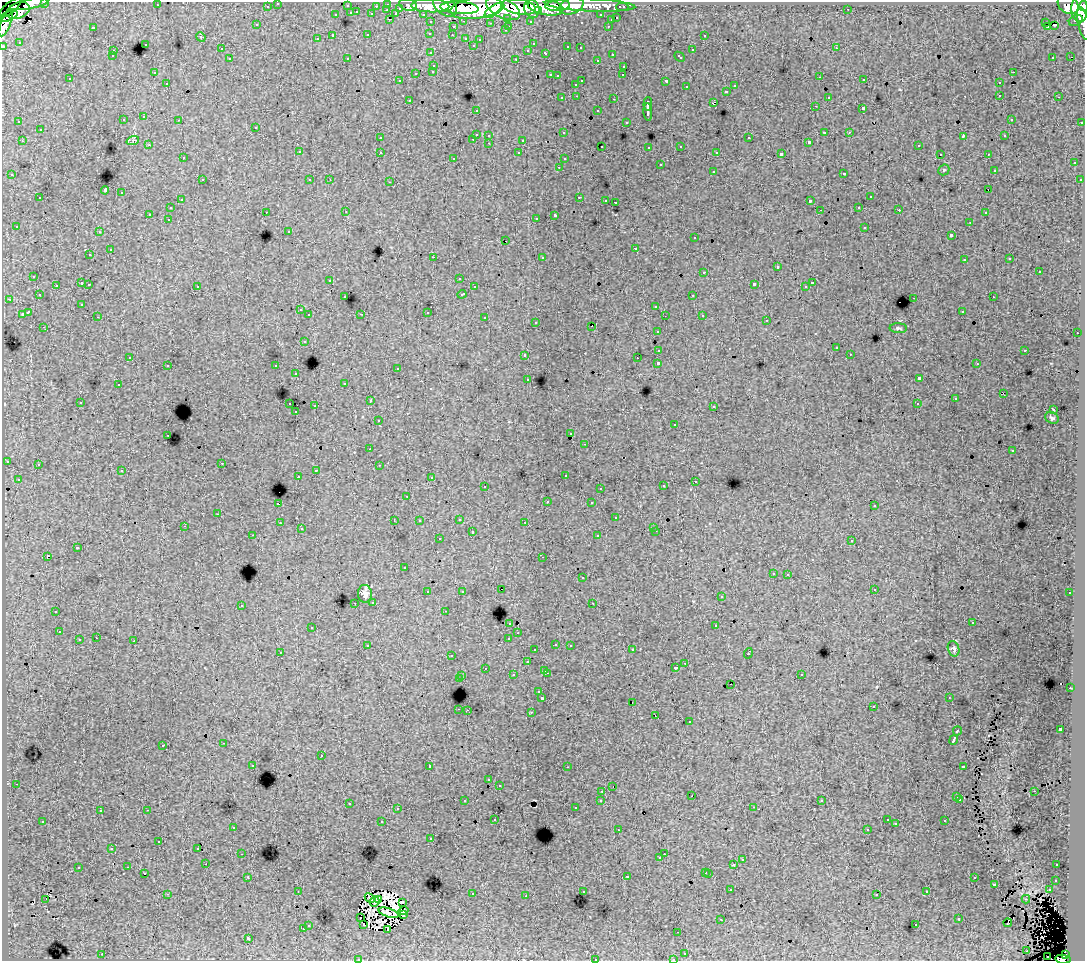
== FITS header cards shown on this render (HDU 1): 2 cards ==
NAXIS1  =                 1083
NAXIS2  =                  959

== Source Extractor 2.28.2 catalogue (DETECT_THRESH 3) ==
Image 1083 x 959 px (HDU 1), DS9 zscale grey, 1 PNG px = 1 image px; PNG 1087 x 963 px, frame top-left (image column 1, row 959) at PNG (2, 2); each listed source drawn as its Kron ellipse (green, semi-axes under 4 px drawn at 4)
Background 160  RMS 1.3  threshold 3.85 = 3 sigma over >= 5 px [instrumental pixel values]
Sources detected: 488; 5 with non-positive FLUX_AUTO (blend fragments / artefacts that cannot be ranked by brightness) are neither listed nor drawn; the other 483 listed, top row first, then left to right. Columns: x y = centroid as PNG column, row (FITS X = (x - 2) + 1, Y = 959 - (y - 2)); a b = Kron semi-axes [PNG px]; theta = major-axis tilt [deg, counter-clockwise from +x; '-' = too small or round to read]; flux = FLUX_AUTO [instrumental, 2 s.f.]
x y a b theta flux
45 2 3 2 - 4000
278 3 3 3 - 2100
29 4 19 5 11 94000
388 4 3 3 - 5800
157 5 2 2 - 53
408 5 9 6 -17 19000
590 5 45 6 -3 120000
1068 5 11 8 -33 120000
267 6 3 3 - 1700
347 6 3 3 - 980
376 6 3 2 - 1200
430 6 19 6 -2 230000
445 6 13 9 -37 210000
558 6 12 5 4 160000
571 6 12 7 19 110000
1084 6 5 3 - 73000
519 7 17 7 -10 340000
545 7 18 8 -11 320000
622 7 6 3 0 3700
10 8 14 5 40 48000
400 8 3 3 - 850
460 8 19 6 -4 330000
476 8 26 11 8 640000
503 8 18 9 -26 470000
532 9 9 7 -68 200000
848 9 2 2 - 42
1080 9 12 8 -86 340000
18 10 12 7 21 150000
387 10 3 2 - 330
494 10 11 5 35 150000
538 11 4 3 - 75000
357 12 3 2 - 340
351 13 3 3 - 1100
372 14 3 3 - 1200
396 14 4 3 - 1100
423 14 3 2 - 2300
336 15 3 3 - 500
601 15 3 3 - 2000
8 16 10 4 21 140000
508 18 3 3 - 1200
617 18 3 3 - 570
389 19 3 2 - 390
611 20 3 3 - 490
1076 20 7 5 26 12000
464 21 3 2 - 410
530 21 3 3 - 1700
431 22 3 3 - 2300
1046 22 3 2 - 80
6 23 14 5 68 190000
490 23 3 2 - 110
1084 24 17 5 -77 79000
257 25 3 3 - 230
1054 25 3 2 - 120
509 26 3 2 - 370
608 26 3 2 - 290
93 27 3 2 - 800
453 27 3 3 - 520
1047 27 3 2 - 100
505 30 3 3 - 330
430 33 3 3 - 240
368 35 3 3 - 540
452 35 3 2 - 130
704 35 3 2 - 200
333 36 3 3 - 1600
201 37 5 4 - 100
466 38 3 3 - 490
317 39 3 3 - 220
480 39 2 2 - 71
19 42 3 3 - 99
145 44 3 3 - 310
533 44 3 2 - 120
473 45 3 3 - 210
3 46 3 3 - 5800
568 47 3 3 - 510
580 48 3 2 - 180
836 48 3 2 - 280
221 49 3 3 - 220
528 50 3 3 - 160
692 50 3 3 - 530
113 51 3 2 - 310
431 53 3 3 - 290
546 53 3 3 - 560
612 54 3 3 - 440
112 56 2 2 - 61
1071 56 2 2 - 76
680 57 6 3 -44 420
1053 57 3 3 - 230
347 58 2 2 - 51
230 59 3 3 - 280
516 59 3 2 - 670
597 60 3 2 - 250
434 65 3 3 - 310
624 66 3 3 - 340
433 71 3 3 - 330
154 72 3 2 - 140
1013 72 3 2 - 350
416 73 3 3 - 630
550 75 3 2 - 430
623 75 3 2 - 160
557 76 3 2 - 97
820 77 3 2 - 110
70 79 3 3 - 250
864 80 3 3 - 240
399 81 3 2 - 89
582 81 3 2 - 620
666 81 4 3 - 1300
167 83 3 2 - 260
999 83 3 3 - 400
576 84 3 3 - 220
735 86 3 3 - 310
686 87 3 3 - 350
726 91 3 3 - 330
1000 95 3 2 - 280
577 96 3 2 - 320
828 97 3 3 - 320
1059 97 3 2 - 240
562 98 3 2 - 230
614 99 3 2 - 630
409 100 3 2 - 260
713 103 4 2 - 440
648 104 7 3 88 2700
815 106 3 2 - 89
863 108 3 3 - 1300
476 110 3 2 - 100
598 111 3 3 - 340
648 112 9 3 -85 2700
144 117 3 3 - 450
1011 119 3 2 - 150
123 120 3 3 - 310
179 120 3 2 - 260
19 122 3 3 - 110
626 122 3 3 - 160
1082 122 3 2 - 810
256 127 3 3 - 260
40 130 3 3 - 440
824 132 3 2 - 910
849 132 3 2 - 170
564 133 3 3 - 230
476 134 3 3 - 1000
489 135 3 3 - 290
963 136 4 2 - 570
1005 136 3 3 - 180
380 138 3 3 - 250
749 138 3 3 - 430
473 139 3 2 - 270
133 140 6 4 20 160
523 140 3 3 - 890
22 141 3 2 - 340
809 142 3 3 - 150
489 143 3 2 - 300
149 145 3 3 - 190
602 146 2 2 - 120
681 146 3 3 - 270
918 146 3 3 - 290
649 147 3 3 - 240
299 152 3 3 - 520
380 152 3 3 - 360
717 152 3 3 - 130
519 153 3 3 - 230
781 154 4 3 - 2600
940 154 3 2 - 130
988 154 3 2 - 280
183 158 3 2 - 130
454 158 3 3 - 240
564 159 3 2 - 120
1074 163 3 3 - 210
660 165 3 3 - 440
559 167 3 2 - 240
944 170 6 5 - 120
994 170 3 2 - 100
713 171 3 3 - 400
844 173 3 3 - 590
12 175 3 3 - 190
202 180 3 2 - 300
310 180 3 3 - 180
330 180 3 2 - 75
1080 180 3 2 - 120
390 182 3 2 - 500
988 189 2 2 - 30
105 190 4 4 - 3600
122 193 3 3 - 550
579 197 3 2 - 570
870 197 3 3 - 490
40 198 3 3 - 390
181 200 3 2 - 330
606 200 3 2 - 230
810 201 4 3 - 1600
615 202 3 2 - 52
859 207 3 2 - 300
170 208 3 3 - 400
820 210 2 2 - 47
899 210 3 2 - 240
266 212 3 2 - 200
346 212 3 2 - 190
985 213 3 2 - 210
149 214 3 3 - 1400
555 215 4 3 - 2200
536 218 3 2 - 150
168 219 3 2 - 240
970 222 3 2 - 210
16 226 3 3 - 280
865 227 3 3 - 380
289 231 3 3 - 190
99 232 3 2 - 150
951 235 3 3 - 1300
695 238 3 3 - 210
506 241 3 2 - 66
636 248 3 3 - 820
110 250 3 3 - 770
90 255 3 2 - 320
433 257 2 2 - 920
542 257 3 3 - 200
1010 259 3 3 - 230
964 260 3 3 - 250
777 267 3 3 - 820
704 272 3 3 - 510
1039 272 3 3 - 670
34 276 3 3 - 350
459 278 3 2 - 150
330 280 3 2 - 88
82 283 3 3 - 790
812 283 3 3 - 660
89 284 3 2 - 300
754 284 4 3 - 2000
56 285 3 3 - 300
197 286 3 3 - 390
474 287 3 3 - 300
806 287 3 3 - 86
462 294 4 3 - 650
39 295 3 2 - 160
693 295 3 2 - 310
345 297 3 3 - 270
993 297 2 2 - 240
914 298 3 2 - 570
9 299 3 2 - 270
82 304 3 3 - 150
656 306 3 3 - 450
300 310 3 3 - 290
962 311 3 2 - 160
28 312 4 3 - 1800
427 312 3 3 - 760
22 314 4 3 - 940
361 314 3 2 - 72
309 315 3 3 - 460
702 315 3 2 - 310
665 316 2 2 - 62
98 317 3 2 - 120
485 318 3 3 - 580
767 320 3 2 - 87
536 322 3 3 - 230
592 326 2 2 - 80
44 327 3 2 - 140
898 328 8 5 -1 180
657 331 3 3 - 350
1077 333 3 2 - 320
304 341 3 3 - 340
836 348 3 3 - 350
659 350 4 3 - 1200
1025 350 3 3 - 630
850 354 3 2 - 120
525 355 3 3 - 360
130 357 3 2 - 86
637 358 2 2 - 70
658 363 3 3 - 2900
977 364 3 2 - 150
168 365 3 3 - 370
276 366 3 3 - 360
398 369 3 2 - 45
296 374 3 3 - 340
528 379 3 3 - 210
919 379 4 3 - 3100
345 383 3 3 - 150
118 385 3 3 - 360
1003 393 2 2 - 51
955 399 3 3 - 200
370 401 3 2 - 330
80 402 3 3 - 260
290 404 3 2 - 550
917 404 3 2 - 80
315 406 3 2 - 720
714 406 3 3 - 240
1053 409 4 2 - 56
296 412 3 2 - 130
1052 418 7 5 -31 190
378 421 3 3 - 250
675 424 3 3 - 150
571 433 3 2 - 220
168 435 3 2 - 230
585 444 3 2 - 130
370 449 2 2 - 97
1013 451 3 3 - 170
7 461 3 3 - 350
222 463 3 2 - 180
38 464 3 3 - 360
379 465 3 2 - 100
316 470 3 2 - 360
122 471 3 3 - 370
565 475 3 3 - 300
298 476 3 2 - 27
431 478 3 3 - 180
18 479 3 3 - 250
695 481 3 2 - 140
485 486 3 2 - 320
663 486 3 3 - 180
600 488 2 2 - 110
407 496 2 2 - 53
547 502 3 2 - 95
592 503 3 3 - 140
278 504 3 3 - 1200
874 506 3 3 - 210
218 514 3 2 - 290
616 518 3 3 - 580
459 519 3 3 - 440
394 521 3 2 - 73
419 521 3 3 - 180
525 522 3 2 - 190
280 523 3 2 - 350
184 526 3 3 - 47
653 527 3 3 - 180
301 529 3 3 - 240
656 531 3 2 - 280
472 532 3 3 - 780
253 535 3 2 - 150
598 536 3 3 - 400
439 539 3 3 - 230
852 541 3 3 - 400
77 548 3 3 - 970
47 556 3 3 - 1400
543 557 3 2 - 100
404 568 3 3 - 260
773 573 3 3 - 330
788 574 3 2 - 440
582 578 3 3 - 370
501 589 2 2 - 4.4
874 589 3 3 - 300
462 591 3 3 - 250
428 592 3 3 - 440
1070 593 3 3 - 320
365 594 9 7 -84 400
721 597 3 3 - 240
373 602 3 3 - 330
355 603 3 2 - 170
593 603 3 2 - 160
241 605 3 3 - 400
56 611 3 3 - 420
445 611 3 2 - 220
510 623 3 3 - 420
972 623 3 2 - 89
716 626 3 3 - 830
312 627 3 3 - 300
59 632 3 3 - 260
518 633 3 2 - 160
96 638 3 2 - 200
509 638 4 3 - 630
79 640 3 3 - 660
134 641 3 3 - 780
556 644 3 2 - 260
570 645 3 2 - 280
368 646 4 3 - 320
954 649 8 5 -73 220
535 650 3 3 - 240
632 650 3 2 - 340
280 652 3 2 - 80
748 653 5 3 - 710
451 656 3 2 - 170
527 662 3 3 - 440
685 663 3 2 - 240
485 668 3 2 - 270
676 668 3 3 - 280
545 670 3 2 - 450
547 673 3 2 - 550
801 674 3 3 - 420
513 675 3 3 - 370
462 676 3 2 - 360
459 679 3 3 - 1400
731 684 2 2 - 160
1070 688 2 2 - 300
539 692 3 3 - 130
949 697 3 2 - 88
542 698 3 3 - 2400
632 702 2 2 - 11
873 707 3 2 - 190
459 709 3 2 - 420
467 710 2 2 - 260
531 712 3 2 - 420
655 715 2 2 - 55
689 722 3 3 - 340
1060 729 3 3 - 3000
957 731 5 3 - 1300
954 740 5 3 - 3900
224 743 3 2 - 280
163 745 3 3 - 430
321 756 3 2 - 370
253 766 3 3 - 180
430 766 3 3 - 3400
963 766 4 3 - 860
567 767 3 2 - 150
489 780 3 3 - 240
16 784 3 2 - 210
499 785 3 3 - 230
613 787 2 2 - 42
602 791 3 2 - 120
1034 791 3 2 - 200
692 796 2 2 - 67
957 797 3 3 - 320
960 799 3 2 - 150
601 800 3 3 - 290
465 801 3 3 - 300
822 801 3 3 - 150
349 803 3 2 - 370
754 807 3 2 - 270
575 808 3 3 - 190
397 809 3 3 - 260
147 810 3 2 - 500
100 811 3 3 - 310
495 819 3 3 - 230
887 820 3 3 - 150
43 821 3 2 - 190
945 821 3 3 - 430
382 822 3 3 - 920
896 824 4 3 - 75
233 827 3 2 - 190
867 829 3 3 - 150
618 830 3 2 - 160
431 839 3 2 - 180
159 842 3 2 - 120
198 848 3 2 - 150
112 849 4 4 - 150
242 854 3 2 - 210
664 854 2 2 - 250
660 858 3 3 - 200
742 860 3 3 - 450
206 864 2 2 - 200
734 864 3 3 - 1100
1057 865 3 2 - 170
128 867 3 2 - 210
78 868 3 3 - 660
706 872 3 3 - 440
144 873 3 2 - 130
709 873 3 3 - 510
248 877 3 2 - 260
627 877 3 3 - 460
974 878 3 2 - 240
1056 880 3 3 - 400
994 884 3 3 - 760
731 890 3 2 - 220
1049 890 3 3 - 310
298 891 3 2 - 81
583 891 3 3 - 290
927 892 3 3 - 220
167 894 3 2 - 1000
472 894 3 3 - 530
877 894 3 3 - 210
526 896 2 2 - 73
370 898 5 2 - 20
46 899 3 2 - 81
1026 899 4 4 - 78
378 900 4 3 - 19
375 902 5 5 - 170
402 902 3 2 - 80
403 911 5 2 - 130
389 913 10 3 -18 97
403 915 3 2 - 100
361 917 3 3 - 1100
721 919 3 2 - 110
959 919 3 3 - 430
1008 923 4 2 - 100
308 925 3 3 - 410
364 925 3 2 - 310
916 925 3 2 - 200
303 929 3 3 - 340
388 929 3 2 - 100
678 932 2 2 - 170
248 938 3 3 - 2000
1027 951 3 2 - 63
685 953 3 2 - 210
102 954 3 2 - 410
1065 955 4 4 - 48000
1047 956 2 2 - 230
358 959 4 3 - 110
595 959 3 2 - 420
673 959 3 2 - 240
1063 959 8 4 -5 91000
At the frame edge (FLAGS 8, measured only in part): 11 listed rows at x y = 45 2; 278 3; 29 4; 1084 6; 6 23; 1084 24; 3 46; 358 959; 595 959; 673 959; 1063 959
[5 non-positive-flux detections neither listed nor drawn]